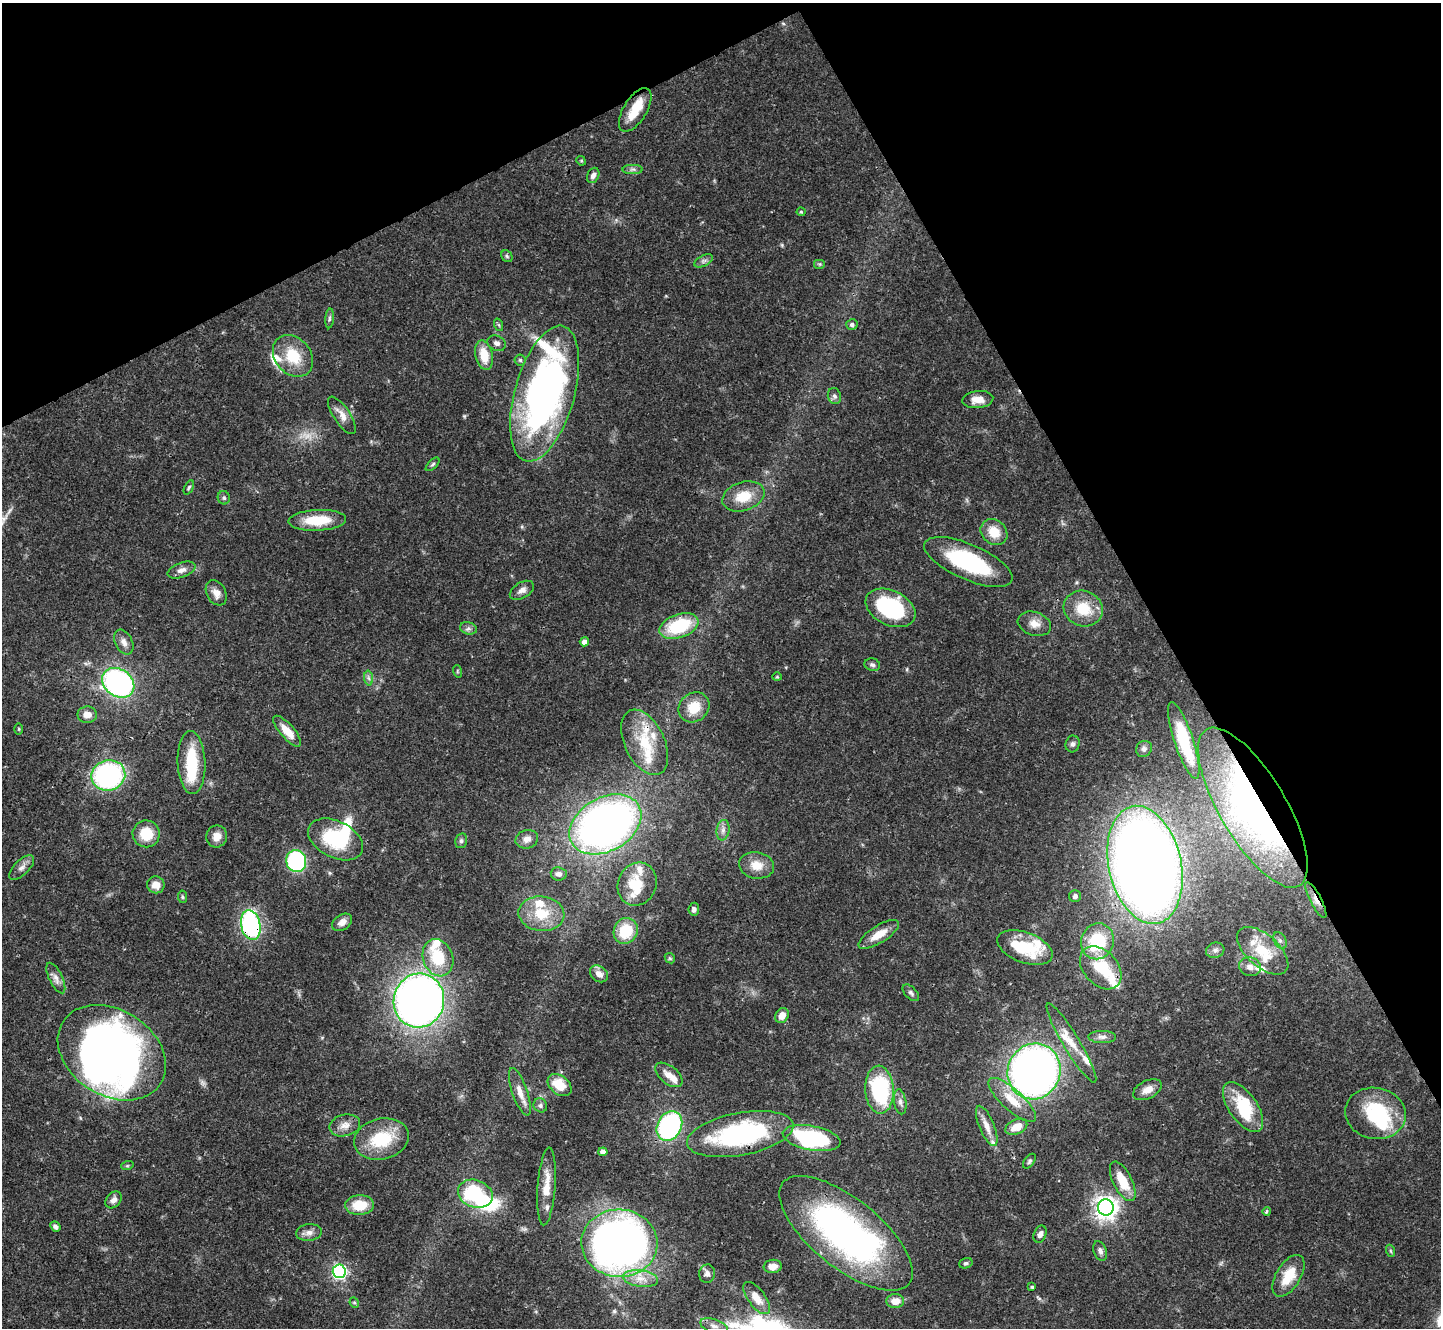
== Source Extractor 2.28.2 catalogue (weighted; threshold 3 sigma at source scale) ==
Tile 3 of 4 x 4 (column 3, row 1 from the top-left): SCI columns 2883-4321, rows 4269-5594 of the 5761 x 5752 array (HDU 1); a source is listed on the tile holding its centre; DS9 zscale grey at full resolution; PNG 1443 x 1330 px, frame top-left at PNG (2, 3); each listed source drawn as its Kron ellipse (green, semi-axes under 4 px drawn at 4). Shown black and unused: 28% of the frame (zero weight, under 3 of 4 exposures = <1% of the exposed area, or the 3 px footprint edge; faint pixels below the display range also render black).
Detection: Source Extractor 2.28.2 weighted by HDU 2 'WHT'; one run over the whole footprint, this tile lists its part. Background 0.0707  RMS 0.0033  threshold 0.015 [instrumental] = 3 sigma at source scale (4.5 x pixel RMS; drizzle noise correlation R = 1.50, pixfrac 1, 0.05/0.05 arcsec/px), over >= 5 px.
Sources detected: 168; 1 too faint to see at this stretch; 10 inside a brighter object's white glare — neither listed nor drawn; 19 inside a brighter listed object's ellipse — not listed separately; the other 138 listed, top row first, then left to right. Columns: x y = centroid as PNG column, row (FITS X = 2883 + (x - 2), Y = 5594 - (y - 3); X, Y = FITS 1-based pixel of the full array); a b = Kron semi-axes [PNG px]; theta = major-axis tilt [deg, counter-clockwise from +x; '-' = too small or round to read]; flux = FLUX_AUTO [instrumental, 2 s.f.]
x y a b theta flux
635 110 25 11 59 7.1
581 161 5 4 - 0.41
633 169 10 4 1 0.91
593 175 8 6 64 1.5
801 212 4 4 - 0.4
507 256 6 5 - 0.6
703 261 10 5 26 1.1
820 264 6 5 - 0.52
330 318 10 4 85 0.81
499 325 6 4 -71 0.49
852 325 6 5 - 0.99
497 343 10 7 -24 1.4
484 355 15 8 -77 6.7
293 356 23 18 -50 11
520 360 5 5 - 0.6
545 394 70 30 74 140
834 396 8 6 -76 1.1
978 400 15 8 6 3.9
342 415 22 8 -56 3.2
433 464 8 4 45 0.58
189 487 8 4 62 0.55
743 496 22 14 18 8.4
224 498 7 6 - 0.75
317 520 29 10 3 11
994 532 14 12 -41 6.3
968 562 47 17 -23 32
182 570 14 7 19 2
522 590 13 8 31 1.9
216 593 13 9 -59 2.8
890 608 26 17 -25 34
1083 609 20 17 -21 9.8
1034 624 17 11 -18 3.3
679 626 20 11 19 19
468 628 8 6 -15 1.1
124 642 13 8 -63 2.1
584 642 4 4 - 1.7
872 665 8 6 -15 0.95
457 671 6 4 -72 0.39
777 677 4 4 - 0.35
369 678 7 4 -88 0.89
118 683 17 13 -35 83
694 707 16 14 38 8.1
87 715 10 8 -2 2.7
19 729 6 4 -90 0.37
287 731 19 7 -49 5.4
1184 740 40 9 -72 14
645 742 35 20 -64 14
1073 744 8 7 - 1
1144 749 8 7 - 1.1
191 762 31 14 -88 15
108 775 17 15 17 65
1253 808 91 33 -59 110
605 824 38 26 30 220
723 830 10 6 81 1.5
146 834 13 13 - 9
217 836 11 10 - 3.2
336 839 29 18 -27 22
527 839 11 9 16 2.1
461 841 7 5 75 0.81
296 861 11 10 - 43
756 865 18 13 -9 5.5
1145 865 60 36 -77 580
22 867 16 7 45 1.9
559 874 8 6 -6 1.4
637 884 22 19 64 11
156 885 9 8 - 3.4
1075 896 6 6 - 1.1
182 897 6 4 -83 0.51
1316 900 20 5 -63 2.7
694 909 6 5 - 1.1
541 914 23 17 -5 11
342 922 11 7 34 2
251 925 15 9 -79 52
626 931 13 12 - 12
879 934 23 8 32 5.4
1098 941 18 16 70 20
1280 941 9 6 -62 1.2
1025 947 29 15 -20 15
1215 950 9 7 18 1.3
1263 951 31 16 -41 12
438 958 19 15 -70 13
670 958 6 4 -44 0.47
1250 967 11 9 -20 2.7
1101 968 25 17 -47 15
599 974 10 7 -38 2.6
56 978 17 6 -64 2
911 993 10 5 -45 0.95
419 1001 27 25 76 260
782 1015 8 6 55 3.2
1102 1037 14 6 0 1.6
1071 1043 46 8 -59 6.3
112 1053 58 43 -33 180
1034 1071 28 26 69 210
669 1075 16 9 -39 3.4
560 1085 13 9 -39 7.1
880 1090 24 14 -86 36
1147 1090 15 9 26 3.3
520 1092 25 7 -71 3.8
1012 1100 30 10 -42 8.5
900 1102 12 6 -81 1.6
540 1105 7 6 - 0.9
1243 1107 29 14 -55 13
1375 1113 30 25 -11 22
345 1125 15 10 13 3
669 1126 15 12 62 61
987 1126 21 7 -67 3.7
1016 1127 11 7 24 4.8
740 1134 54 21 10 55
812 1138 29 12 -11 43
381 1139 28 20 13 16
603 1152 4 4 - 1.9
1029 1161 8 5 54 0.71
127 1166 6 4 18 0.45
1123 1181 21 9 -63 8.1
547 1186 39 9 86 7.2
475 1194 18 13 -19 26
114 1200 9 7 50 1.7
360 1205 14 10 3 8.2
1106 1207 8 8 - 270
1267 1211 4 3 - 0.67
55 1226 5 4 - 1.2
309 1233 13 8 7 2
846 1233 81 34 -39 120
1040 1234 9 6 68 1.3
619 1243 38 33 -3 230
1100 1251 10 6 -70 1.3
1391 1251 6 4 -70 0.47
966 1263 7 5 17 0.67
773 1266 9 6 8 2.6
339 1271 7 6 - 77
707 1274 9 8 - 1.3
1288 1276 23 12 59 8.6
640 1278 18 8 -8 4.4
1032 1287 3 3 - 0.53
757 1298 19 8 -53 3.9
895 1301 9 7 5 3.7
354 1303 5 4 - 0.46
714 1326 14 7 -18 2
Overlapping masked pixels (flux is a lower limit): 7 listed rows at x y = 645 742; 1253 808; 1145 865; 1316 900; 251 925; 112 1053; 740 1134
Unlisted compact peaks at least as high as the median listed source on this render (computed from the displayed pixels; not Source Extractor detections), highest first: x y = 464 416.